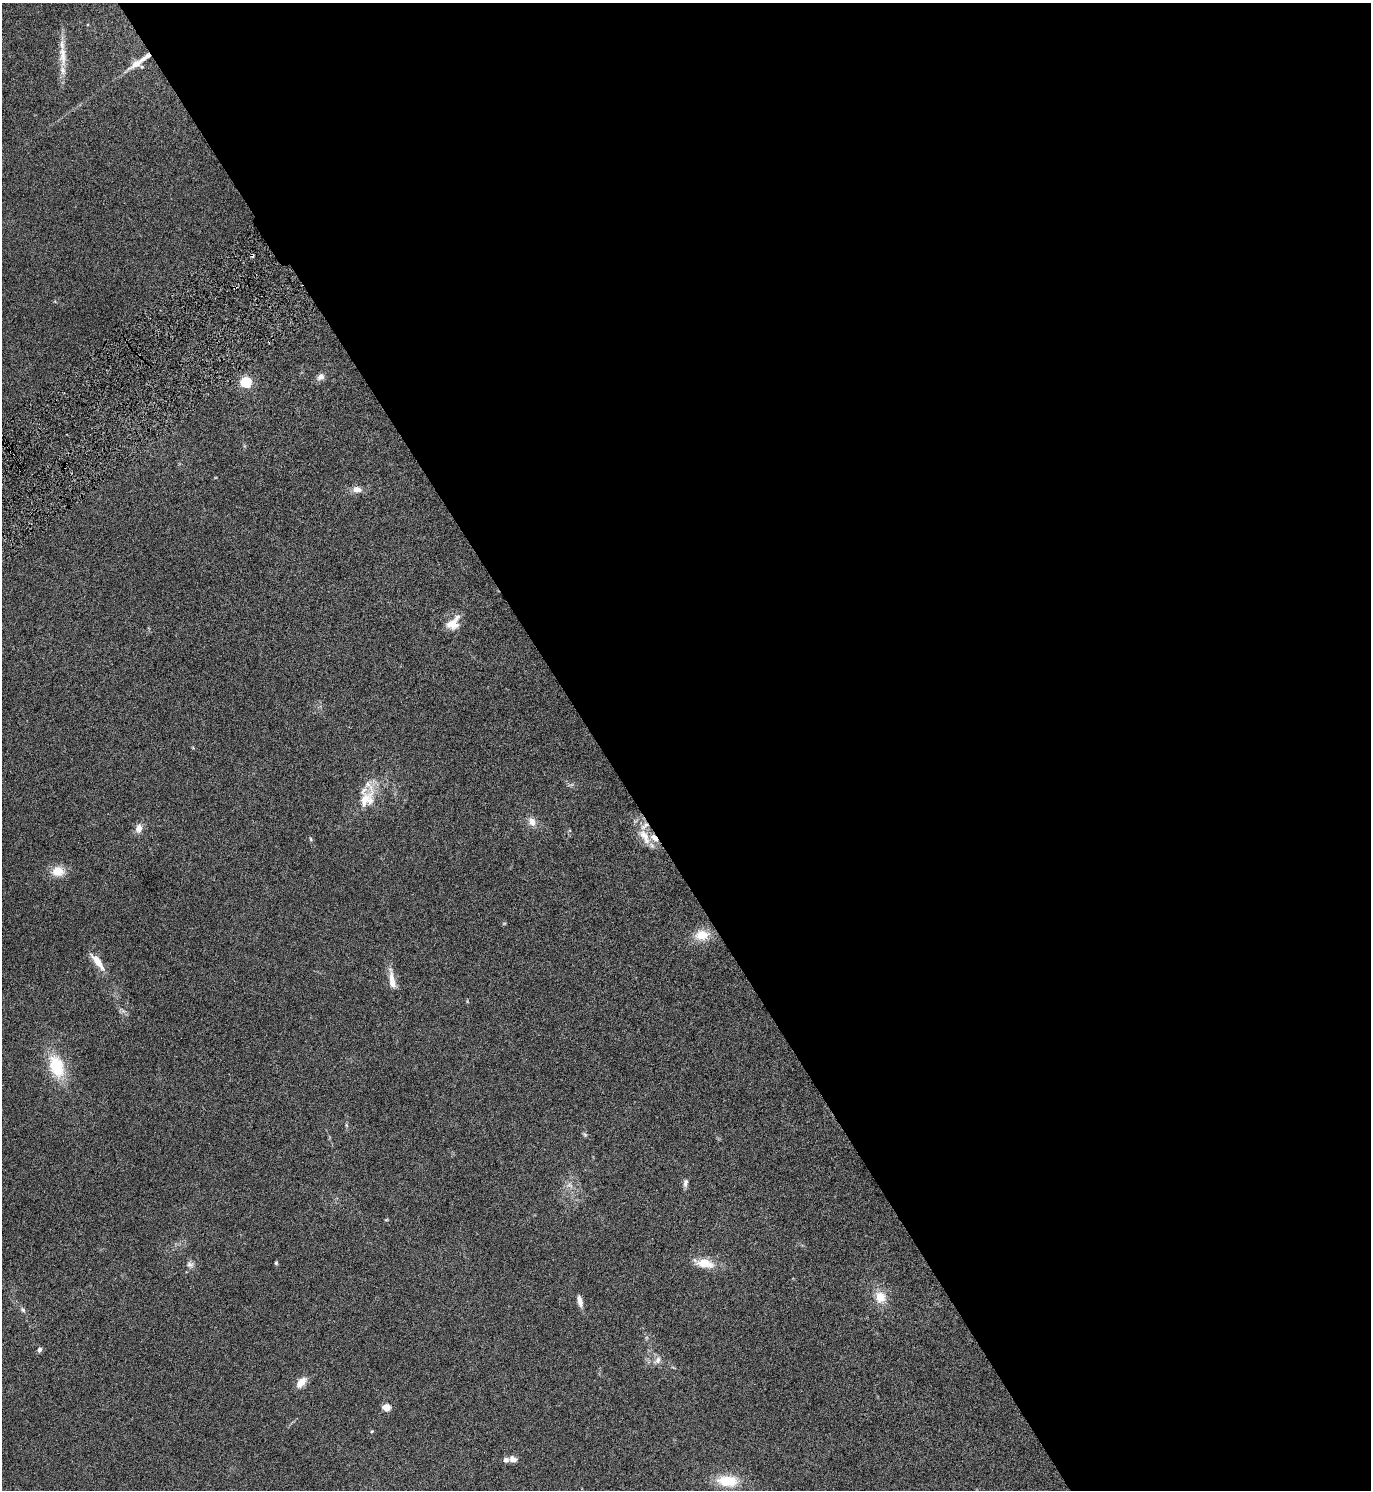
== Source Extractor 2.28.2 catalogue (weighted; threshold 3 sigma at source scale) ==
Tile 8 of 4 x 4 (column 4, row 2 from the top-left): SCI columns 4272-5640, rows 2983-4470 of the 5945 x 5961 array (HDU 1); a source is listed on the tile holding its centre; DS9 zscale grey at full resolution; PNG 1373 x 1492 px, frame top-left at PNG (2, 3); no overlay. Shown black and unused: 57% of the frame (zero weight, under 3 of 6 exposures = <1% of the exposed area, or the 3 px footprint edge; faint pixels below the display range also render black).
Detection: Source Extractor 2.28.2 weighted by HDU 2 'WHT'; one run over the whole footprint, this tile lists its part. Background 0.0303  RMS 0.0036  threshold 0.0148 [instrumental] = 3 sigma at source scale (4.09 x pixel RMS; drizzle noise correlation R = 1.36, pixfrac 0.8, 0.05/0.05 arcsec/px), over >= 5 px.
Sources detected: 45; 1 too faint to see at this stretch — not listed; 8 inside a brighter listed object's ellipse — not listed separately; the other 36 listed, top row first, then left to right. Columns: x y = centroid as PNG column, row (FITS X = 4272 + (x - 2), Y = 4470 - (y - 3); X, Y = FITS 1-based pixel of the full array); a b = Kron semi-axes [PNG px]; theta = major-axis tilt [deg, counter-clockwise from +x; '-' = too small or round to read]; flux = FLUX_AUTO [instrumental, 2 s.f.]
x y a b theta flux
63 56 36 10 -86 6
137 63 31 8 35 4.6
252 255 3 3 - 0.95
320 377 11 8 33 1.6
246 382 5 5 - 31
357 489 12 9 -4 2.2
453 623 19 12 49 5.1
365 800 39 13 55 7.6
532 822 12 9 -56 2.5
139 828 11 8 74 2.3
644 836 27 11 -58 5.6
311 839 6 4 -51 0.43
58 871 16 12 1 5
504 923 6 4 1 0.31
702 935 19 13 3 6.3
98 962 24 7 -52 4.6
391 977 29 7 -80 3.1
123 1011 10 5 -44 0.98
56 1066 24 14 -71 15
346 1125 6 4 -71 0.44
585 1135 7 5 -55 0.55
685 1183 12 6 78 1.1
386 1220 6 3 18 0.29
276 1263 4 4 - 0.47
705 1263 22 11 -11 5.9
190 1264 10 9 - 1.2
880 1297 15 13 -76 5.2
580 1301 13 5 -76 2.2
23 1310 7 6 - 0.77
39 1350 6 5 - 0.93
658 1360 13 8 46 1.8
301 1382 14 8 49 3.3
386 1407 9 8 - 2.1
372 1431 5 3 - 0.3
513 1459 10 8 -20 1.7
727 1481 25 13 -5 9.7
Overlapping masked pixels (flux is a lower limit): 1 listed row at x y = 252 255